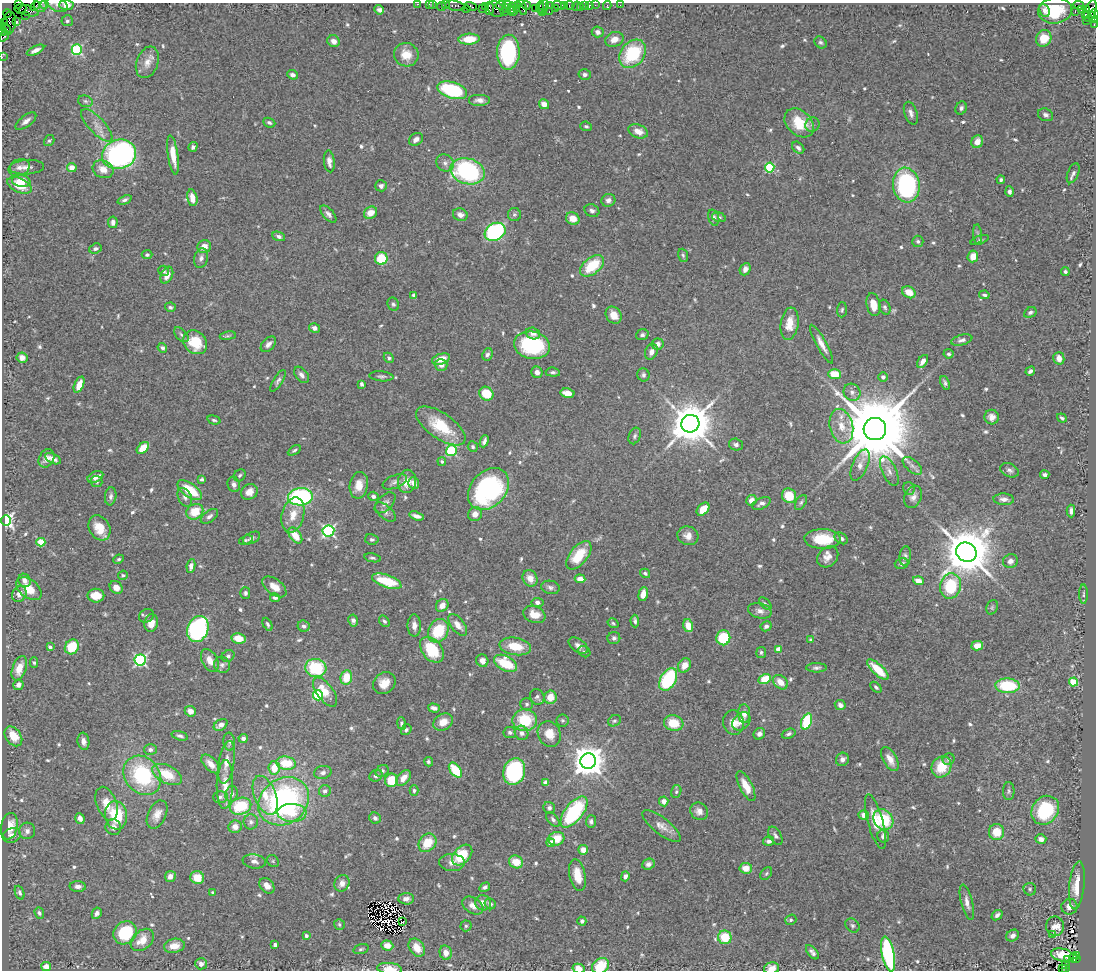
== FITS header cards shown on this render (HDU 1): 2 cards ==
NAXIS1  =                 1094
NAXIS2  =                  968

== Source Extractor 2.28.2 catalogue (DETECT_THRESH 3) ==
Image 1094 x 968 px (HDU 1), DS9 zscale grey, 1 PNG px = 1 image px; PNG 1098 x 972 px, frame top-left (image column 1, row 968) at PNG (2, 3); each listed source drawn as its Kron ellipse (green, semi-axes under 4 px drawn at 4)
Background 0.91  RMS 0.038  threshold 0.114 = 3 sigma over >= 5 px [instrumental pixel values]
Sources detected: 655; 3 with non-positive FLUX_AUTO (blend fragments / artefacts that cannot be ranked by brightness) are neither listed nor drawn; of the other 652, the 500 brightest by FLUX_AUTO listed and drawn (152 fainter detections omitted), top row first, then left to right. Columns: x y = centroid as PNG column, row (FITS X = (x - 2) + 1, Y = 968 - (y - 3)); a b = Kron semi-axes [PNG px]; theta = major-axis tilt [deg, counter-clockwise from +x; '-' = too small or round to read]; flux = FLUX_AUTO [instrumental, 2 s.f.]
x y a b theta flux
44 3 3 2 - 30
19 4 4 3 - 33
417 4 3 2 - 48
429 4 2 2 - 38
433 4 3 3 - 83
40 5 7 6 - 4.6
57 5 11 6 -25 11
66 5 7 5 -2 21
446 5 3 2 - 37
501 5 5 4 - 81
507 5 4 2 - 180
518 5 4 2 - 48
526 5 4 3 - 180
549 5 3 2 - 72
559 5 6 4 -19 250
565 5 2 2 - 44
570 5 5 3 - 100
585 5 3 3 - 96
595 5 2 2 - 34
620 5 2 2 - 11
1079 5 5 3 - 330
35 6 6 2 45 83
441 6 4 2 - 160
455 6 10 5 -13 230
471 6 6 4 -16 110
485 6 4 3 - 44
576 6 5 2 - 33
589 6 4 3 - 75
607 6 4 2 - 18
522 7 8 3 -71 260
540 7 6 2 85 100
544 7 7 3 66 210
580 7 2 2 - 20
489 8 7 3 -90 300
512 8 5 3 - 350
535 8 2 2 - 63
555 8 3 2 - 74
20 9 6 5 - 240
466 9 4 2 - 51
482 9 3 2 - 43
496 9 9 7 -49 540
506 9 2 2 - 66
516 9 4 2 - 120
1087 9 3 3 - 370
379 10 5 4 - 8.3
1045 10 6 5 - 9.4
1055 10 17 13 6 92
1081 10 2 2 - 18
29 11 10 5 -14 300
512 11 5 3 - 430
1091 11 11 5 73 790
504 12 2 2 - 50
543 12 3 3 - 220
549 12 3 2 - 160
1075 12 3 2 - 12
7 13 4 2 - 51
1086 14 4 3 - 59
1095 14 5 3 - 87
25 15 2 2 - 28
1093 17 6 3 -59 280
67 21 5 5 - 5.6
1086 21 2 2 - 19
16 22 4 3 - 250
5 23 3 3 - 46
9 23 11 6 82 530
1094 25 3 2 - 39
5 28 7 3 -44 150
3 31 4 3 - 97
598 32 6 5 - 11
4 36 6 3 53 160
1044 38 8 7 - 51
469 39 10 5 4 57
614 39 9 7 21 20
334 41 6 5 - 16
820 42 7 5 -41 5.4
36 50 9 4 26 13
77 50 5 5 - 270
508 52 17 11 89 240
632 54 16 11 49 170
406 55 12 11 - 41
2 57 2 2 - 21
147 62 16 11 70 26
293 75 5 4 - 9
585 75 6 5 - 7.2
452 90 15 8 -18 250
479 100 11 6 0 13
85 101 7 5 -17 5.7
544 104 5 5 - 19
961 108 6 5 - 8.1
911 113 12 6 -71 11
1046 115 8 6 -24 8
26 121 12 5 37 13
269 123 6 4 -24 5.5
799 123 17 12 -43 69
97 125 21 8 -47 24
812 125 7 6 - 7.2
586 126 6 4 -22 4.7
638 131 10 6 -23 23
416 139 8 5 36 11
49 141 6 5 - 4.7
977 142 6 6 - 24
193 147 5 4 - 7.6
798 148 7 5 -44 8.7
119 154 17 14 17 620
173 155 20 5 -82 44
329 161 11 5 -83 18
445 163 9 8 - 11
27 167 17 7 4 16
72 167 5 4 - 24
19 168 11 8 21 14
770 168 5 4 - 180
103 169 11 8 -24 27
467 171 17 13 -15 340
1073 173 10 5 67 9.2
1001 180 4 4 - 4.9
21 181 9 6 -8 40
20 185 13 7 -24 49
906 185 17 13 -81 380
381 186 6 5 - 8
1009 192 5 4 - 8.2
192 198 8 5 -78 29
125 200 7 4 22 6.2
608 200 7 6 - 11
592 211 8 6 -28 7.6
370 213 7 5 34 25
328 214 10 5 -48 9.5
514 214 6 6 - 5.5
460 215 7 6 - 12
719 217 7 4 -17 4.7
714 218 8 5 -73 8.2
573 219 7 6 - 25
113 222 5 4 - 12
495 232 11 8 30 450
977 234 10 4 -86 6.5
279 236 6 4 -23 7.2
980 240 9 4 20 4.8
918 241 6 5 - 5.5
204 247 7 6 - 21
95 248 6 5 - 6.2
147 255 5 4 - 5
683 255 7 5 -72 4.8
973 256 6 5 - 33
201 258 10 7 73 10
381 258 6 6 - 71
592 266 14 8 39 99
745 269 6 5 - 13
164 271 5 5 - 4.7
1065 272 4 4 - 5.4
167 275 9 5 66 22
909 292 7 5 -30 33
984 295 5 3 - 4.7
413 296 4 3 - 4.7
393 304 7 5 -60 5.8
873 305 11 7 -77 36
170 307 5 4 - 5.4
885 307 7 5 -68 5.8
842 310 7 5 86 4.7
1030 312 7 5 28 6.8
614 315 9 7 -55 27
790 324 16 9 82 35
314 328 5 5 - 11
533 333 7 5 -17 11
181 335 9 5 -46 6
642 335 6 5 - 6
228 336 8 4 8 5.2
962 340 11 5 14 9.5
195 342 13 11 -44 75
268 344 9 6 46 13
657 344 6 5 - 12
822 344 22 5 -61 21
532 345 18 13 -10 230
162 348 5 4 - 7
651 352 8 6 70 14
487 354 6 5 - 7.3
949 354 5 5 - 5.1
22 358 5 5 - 16
389 358 6 4 -45 4.5
1059 358 6 5 - 22
441 359 9 5 19 29
923 361 7 4 55 14
441 365 6 6 - 16
1030 371 5 3 - 8.4
537 372 6 5 - 14
553 372 7 4 -6 5.7
834 374 6 5 - 50
301 375 9 6 -51 11
643 375 6 6 - 6.9
381 376 12 5 -5 6.6
883 377 4 4 - 11
278 381 12 4 58 7.9
945 383 7 4 -69 5.7
362 384 4 3 - 6.3
79 385 8 4 66 26
852 392 9 8 - 13
567 393 7 4 -9 27
486 394 7 6 - 65
992 417 7 7 - 15
1062 418 5 3 - 5.3
214 420 7 4 -15 4.9
690 424 9 9 - 10000
441 426 29 13 -35 100
841 426 17 11 -75 41
875 429 11 11 - 41000
635 436 8 5 68 6.7
484 441 6 4 69 7.6
736 445 7 6 - 8.4
473 447 5 5 - 5.9
143 448 7 4 42 43
294 450 7 4 31 4.6
451 451 5 5 - 220
46 458 10 7 63 18
53 459 8 4 -26 13
442 462 4 4 - 5.4
860 465 16 7 67 24
912 466 12 6 -41 9.9
1009 470 10 6 -26 8.3
889 471 16 7 -64 15
240 475 6 5 - 4.9
1045 475 4 3 - 7.7
95 477 8 5 26 21
202 479 4 3 - 5.2
407 481 12 9 79 30
97 482 6 5 - 5.9
395 482 13 6 23 10
414 483 6 5 - 16
234 484 8 6 -73 10
359 485 13 9 80 32
909 488 6 6 - 5.1
488 489 23 17 49 450
190 490 14 6 -35 88
249 492 9 7 33 21
111 496 9 5 83 8.2
373 496 5 4 - 7.9
789 496 7 7 - 58
185 497 10 6 -65 11
300 497 12 8 4 370
913 497 11 8 69 15
1004 499 10 5 -3 12
751 500 5 5 - 21
801 502 8 5 57 5.5
385 503 13 7 45 12
761 503 10 5 25 11
703 509 7 5 47 38
1071 511 6 3 -89 7.9
195 512 9 7 34 57
385 512 12 6 -41 9.6
475 514 7 7 - 17
293 515 18 11 76 37
209 516 10 5 37 9
417 516 8 3 -17 12
6 521 5 5 - 530
99 528 13 10 -59 50
328 531 6 5 - 440
295 536 9 5 -51 43
688 536 10 9 - 19
252 538 9 5 27 6.4
841 538 7 5 -35 7.7
372 539 6 5 - 5.8
823 539 18 10 -1 80
246 540 7 4 18 4.5
41 542 4 4 - 83
966 552 10 9 - 15000
579 555 17 9 50 73
905 556 10 5 84 7.7
828 557 12 9 44 20
373 558 8 4 -12 4.6
119 559 5 4 - 4.8
1010 561 7 7 - 12
902 563 7 5 15 8.8
191 566 7 4 82 14
645 573 5 4 - 5.1
123 575 5 4 - 4.8
530 578 8 7 - 26
580 579 5 4 - 20
25 580 7 6 - 13
387 581 15 6 -19 90
918 581 5 4 - 25
950 586 13 10 76 120
116 587 7 6 - 16
274 587 14 7 -37 29
550 587 9 6 -10 8.8
29 589 14 9 -38 51
245 593 6 5 - 6.2
19 594 8 6 57 18
643 594 7 4 77 24
1084 594 9 3 -90 4.5
96 596 8 7 - 40
275 598 5 4 - 5.9
537 602 6 4 -7 9.1
765 604 8 4 -44 4.6
442 605 7 5 51 22
992 607 7 5 70 4.7
760 611 12 7 -14 13
534 615 11 8 -21 33
147 616 8 6 28 6.2
353 620 6 4 -79 10
384 621 6 4 -49 5.6
635 621 6 4 -87 6.8
151 623 9 6 81 28
613 623 6 4 -31 4.4
268 624 7 4 -63 5
458 625 12 6 -52 24
304 626 6 5 - 9.2
414 626 11 6 -89 14
688 626 6 5 - 36
766 626 6 5 - 8.2
198 629 13 10 69 540
438 631 12 9 59 100
238 638 7 5 -11 42
614 638 6 6 - 7.7
723 638 7 7 - 120
811 640 4 3 - 5.5
515 646 16 8 -10 58
578 646 11 6 -34 12
977 646 6 4 14 32
50 647 4 3 - 9.1
72 647 8 6 53 84
778 649 4 4 - 28
432 650 15 10 -51 100
584 652 6 5 - 4.7
761 652 5 5 - 5.5
228 656 7 5 35 6.1
140 660 6 5 - 420
210 660 12 7 -61 26
482 661 6 6 - 17
34 663 5 4 - 4.8
506 663 12 7 -28 96
222 665 8 8 - 9.1
684 666 8 6 57 25
19 668 13 7 71 37
316 668 10 9 - 150
816 668 10 4 1 7.3
878 670 14 5 -43 69
346 677 7 6 - 51
765 679 6 4 25 76
668 680 12 7 60 220
780 682 8 6 -43 32
1073 682 4 4 - 90
384 683 12 10 41 30
18 685 5 5 - 10
1007 686 12 7 -3 130
876 687 6 4 -44 5.5
325 692 17 8 -54 48
318 695 5 5 - 150
537 697 8 7 - 7.1
550 697 6 6 - 35
527 704 6 6 - 5.8
840 705 5 5 - 12
434 708 6 4 -18 10
190 711 6 5 - 16
744 714 9 6 -87 18
525 720 12 11 - 110
563 720 6 6 - 4.7
614 721 7 5 28 5.2
741 721 10 7 44 17
807 721 8 5 71 130
443 722 10 8 32 27
401 723 6 4 -80 5
674 723 10 7 -15 61
733 723 12 10 -75 28
221 725 7 5 33 14
406 730 6 5 - 5.2
510 732 6 5 - 6.7
522 733 7 6 - 14
549 734 13 11 -64 38
759 734 6 5 - 9.6
789 734 7 4 20 6.3
13 736 11 7 -54 51
180 736 8 4 -15 6.5
243 738 4 4 - 9.6
83 741 8 6 -81 14
229 742 9 6 -84 6.5
150 750 6 5 - 8.4
842 759 7 6 - 12
890 759 13 6 -61 24
949 759 6 5 - 7.4
588 761 8 7 - 5000
226 762 22 7 80 27
428 762 5 4 - 5
286 763 10 6 -8 74
211 764 11 6 -46 22
941 767 11 9 57 64
274 768 7 6 - 48
455 770 8 5 -52 93
382 771 7 5 37 7
323 772 9 6 14 11
514 772 13 10 72 360
167 774 16 8 -26 68
142 775 21 17 -51 230
376 776 7 5 26 6.8
403 778 9 6 50 23
391 780 6 6 - 66
545 782 4 4 - 11
225 785 24 8 88 36
746 786 16 6 -62 34
414 790 5 4 - 5.3
325 791 6 6 - 10
1009 791 9 6 89 5.9
676 792 6 5 - 4.8
231 794 8 6 76 10
265 795 20 11 -69 47
220 797 7 6 - 7.8
284 801 27 22 37 650
664 801 5 4 - 15
106 804 17 10 -70 34
240 806 11 8 16 110
549 808 6 5 - 7
1045 810 15 13 52 160
699 811 9 8 - 15
574 812 18 9 52 240
292 813 14 9 -2 44
157 814 15 9 65 24
116 815 14 11 -83 130
864 815 5 5 - 20
80 818 5 4 - 11
375 818 6 5 - 6.6
553 819 8 5 -48 7.2
883 819 11 9 -47 130
591 821 6 5 - 8.3
251 822 7 7 - 8.2
875 822 28 7 -75 42
9 826 13 8 79 39
662 826 23 8 -38 24
113 827 8 7 - 12
235 827 6 6 - 19
27 831 8 8 - 11
997 832 8 7 - 48
12 835 9 7 21 17
775 836 10 5 -59 7.6
883 836 6 6 - 10
556 839 8 6 16 52
1041 839 5 5 - 14
769 841 5 4 - 7.2
427 843 10 8 49 63
551 843 4 4 - 34
583 850 5 5 - 22
462 855 12 8 47 87
254 861 11 7 -8 12
273 861 6 5 - 4.7
452 862 13 8 -2 16
516 862 7 6 - 42
648 864 6 5 - 8.5
746 868 6 5 - 31
766 873 7 5 50 4.5
577 875 16 8 -79 42
625 876 5 4 - 10
170 877 5 5 - 19
197 878 7 6 - 46
342 883 8 7 - 17
1077 885 24 7 84 47
78 886 8 5 -3 12
267 886 9 6 -49 17
485 887 5 4 - 6.7
1030 889 6 6 - 5.4
20 893 7 4 -69 5.8
213 893 4 3 - 6.4
406 899 8 5 4 12
967 902 18 5 -76 17
483 903 8 7 - 16
490 904 6 5 - 7.2
473 906 11 7 -33 17
1069 907 8 8 - 18
39 913 6 4 -70 5.7
97 913 6 4 63 11
997 915 6 4 40 8.7
791 920 6 5 - 4.9
582 921 4 4 - 6.7
403 922 4 2 - 5.6
339 924 6 5 - 4.9
466 926 5 5 - 4.8
852 926 8 6 -44 6.1
1055 926 10 9 - 20
125 933 12 10 44 150
1053 934 3 3 - 40
306 936 3 3 - 7.7
1013 936 7 5 36 11
725 937 7 6 - 79
142 940 13 9 42 39
275 945 3 3 - 13
387 945 6 5 - 25
174 946 10 7 10 34
417 948 10 7 -54 32
361 949 8 4 16 5
812 952 8 4 -51 8.7
446 953 7 6 - 18
888 954 18 6 -78 360
1062 955 11 6 -11 27
1076 955 3 2 - 260
1073 958 4 3 - 120
1076 959 3 2 - 130
1068 960 3 2 - 8.5
201 964 6 5 - 15
1065 965 3 2 - 170
600 966 9 7 39 72
46 967 5 4 - 14
579 968 6 5 - 25
771 968 8 6 13 20
1062 968 4 2 - 94
390 969 12 5 -6 32
1065 969 3 3 - 100
At the frame edge (FLAGS 8, measured only in part): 17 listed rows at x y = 44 3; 19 4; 417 4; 429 4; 433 4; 40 5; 57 5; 66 5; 1095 14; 1094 25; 3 31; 4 36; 2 57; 600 966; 579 968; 771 968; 390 969
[152 fainter detections neither listed nor drawn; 3 non-positive-flux detections neither listed nor drawn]